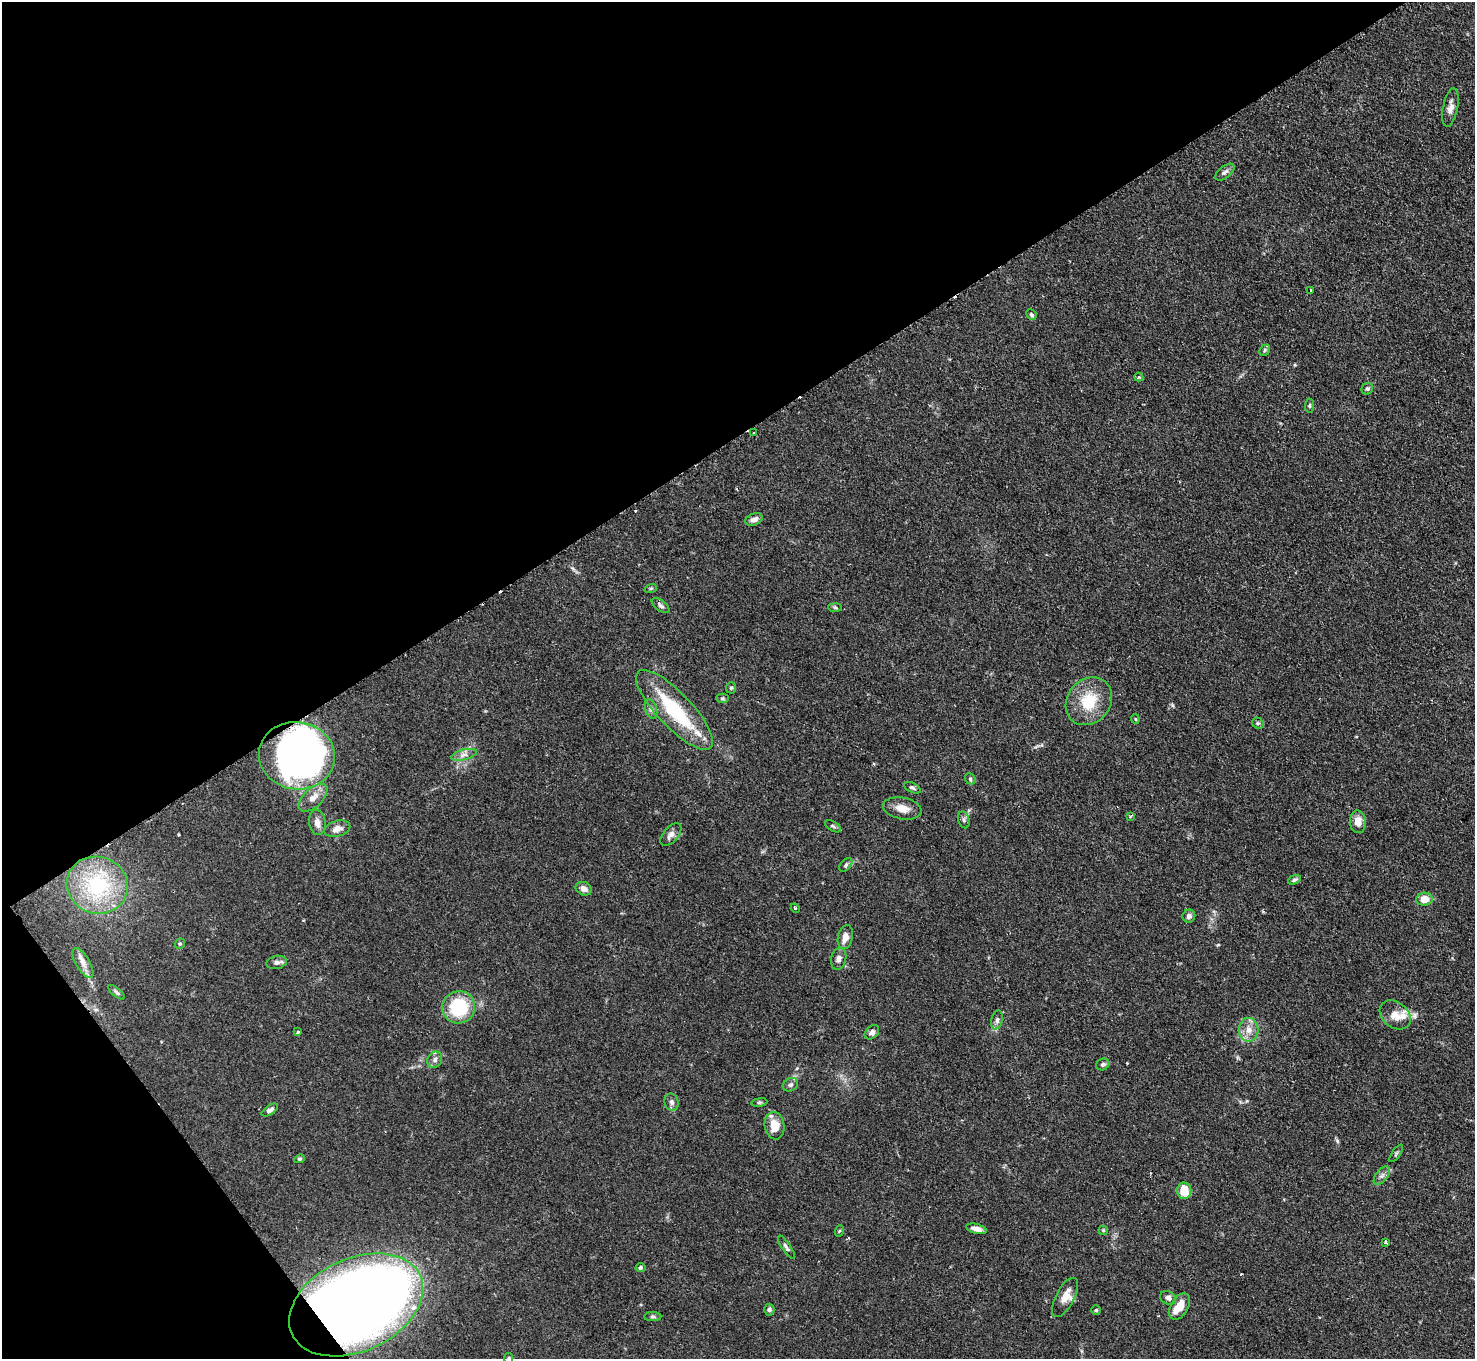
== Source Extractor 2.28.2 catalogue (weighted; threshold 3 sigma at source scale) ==
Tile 5 of 4 x 4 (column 1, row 2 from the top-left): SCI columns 2-1474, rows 3015-4371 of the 5895 x 5888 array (HDU 1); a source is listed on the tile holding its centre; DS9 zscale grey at full resolution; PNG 1477 x 1361 px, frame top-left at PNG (2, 2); each listed source drawn as its Kron ellipse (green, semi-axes under 4 px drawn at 4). Shown black and unused: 36% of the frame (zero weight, under 2 of 3 exposures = <1% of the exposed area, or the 3 px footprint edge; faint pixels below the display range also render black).
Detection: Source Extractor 2.28.2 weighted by HDU 2 'WHT'; one run over the whole footprint, this tile lists its part. Background 0.0825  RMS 0.0059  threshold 0.0266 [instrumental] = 3 sigma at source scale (4.5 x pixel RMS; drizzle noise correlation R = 1.50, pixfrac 1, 0.05/0.05 arcsec/px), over >= 5 px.
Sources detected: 90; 3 inside a brighter object's white glare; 5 cosmic-ray / hot-pixel residue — neither listed nor drawn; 5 inside a brighter listed object's ellipse — not listed separately; the other 77 listed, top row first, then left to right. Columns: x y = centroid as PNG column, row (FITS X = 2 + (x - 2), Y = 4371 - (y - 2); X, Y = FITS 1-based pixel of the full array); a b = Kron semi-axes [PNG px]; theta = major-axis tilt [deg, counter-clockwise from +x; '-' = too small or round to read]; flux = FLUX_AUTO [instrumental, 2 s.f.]
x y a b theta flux
1450 107 19 7 79 4
1225 172 11 6 37 2
1311 290 3 3 - 1.3
1031 315 5 5 - 1.3
1265 350 6 4 49 0.93
1139 377 4 4 - 0.83
1367 389 6 5 - 1.2
1309 406 7 4 85 0.93
754 433 3 2 - 0.95
754 519 9 6 21 2.9
651 588 6 4 19 0.73
661 605 10 5 -37 1.6
835 607 7 4 -2 1
731 688 5 5 - 1
722 698 6 4 0 0.88
1089 701 25 21 50 20
651 709 10 6 -74 2
674 710 53 17 -46 44
1135 719 5 4 - 0.67
1258 723 6 5 - 1
464 755 13 5 14 2.6
297 756 38 33 -7 230
970 779 6 5 - 0.96
912 788 9 4 -27 1.3
313 798 18 9 44 6
902 808 19 10 -11 6.6
1130 817 4 3 - 0.78
964 820 8 5 -73 1.6
317 822 13 8 -80 3.5
1358 822 11 8 -87 5.6
833 826 9 4 -32 1.3
337 829 13 8 16 3.8
671 834 13 7 49 3.3
846 865 8 5 47 1.3
1294 880 6 4 21 1
97 885 31 28 -21 48
584 889 8 6 -24 3
1424 899 8 6 6 8.1
795 908 5 3 - 0.57
1189 916 6 6 - 2.2
845 937 12 7 77 4.5
180 943 5 4 - 0.74
839 959 11 7 74 2.6
277 962 10 6 13 1.9
83 963 17 7 -60 4.4
117 992 10 4 -39 1.3
459 1007 16 16 - 31
1395 1015 17 12 -39 6.8
997 1020 9 5 76 1.9
1249 1030 12 9 -85 5.3
298 1032 3 3 - 1.2
872 1032 8 6 44 2
435 1060 8 7 - 2.3
1103 1064 7 5 26 1.3
790 1085 8 6 29 1.5
672 1102 8 7 - 2
759 1102 8 4 9 0.93
270 1110 9 4 34 2
774 1126 14 10 -80 9.5
1396 1153 10 2 55 0.79
299 1159 5 4 - 0.88
1382 1176 11 5 52 2.4
1184 1191 8 7 - 12
977 1229 10 5 -15 3.6
1103 1230 4 4 - 0.63
839 1231 6 3 70 0.68
1385 1242 3 3 - 2.1
786 1247 14 4 -55 1.5
640 1268 5 4 - 1.4
1065 1297 21 9 62 7.1
1168 1298 8 6 -23 2
356 1305 70 46 25 800
1179 1306 14 8 60 8.2
769 1310 6 5 - 1.6
1096 1310 5 5 - 0.77
653 1317 8 4 -1 1.1
509 1358 5 4 - 0.74
Overlapping masked pixels (flux is a lower limit): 1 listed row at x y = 356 1305
Isophote crosses this tile's border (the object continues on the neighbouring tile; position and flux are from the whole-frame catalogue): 1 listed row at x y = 509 1358